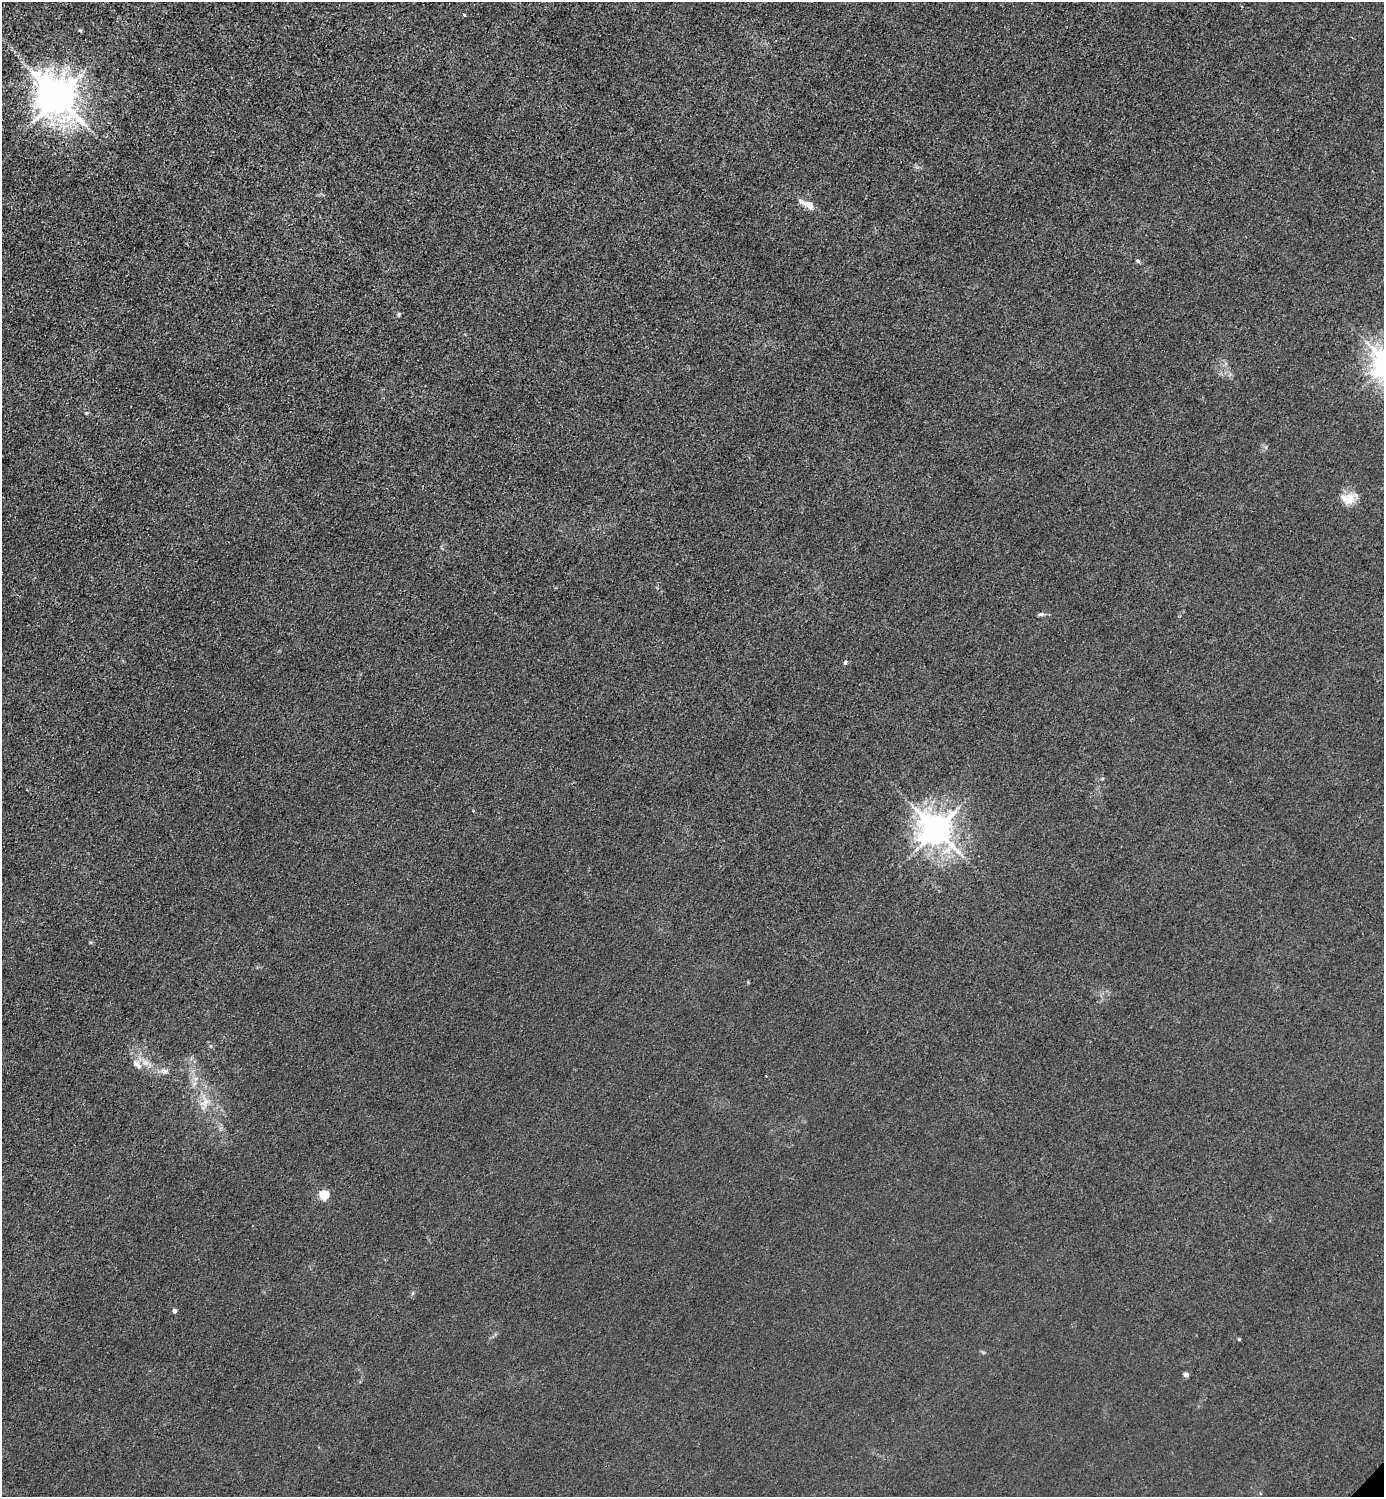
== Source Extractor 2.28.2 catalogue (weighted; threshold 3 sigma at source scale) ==
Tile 11 of 4 x 4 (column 3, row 3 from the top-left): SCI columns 3063-4444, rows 1497-2991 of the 5983 x 5983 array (HDU 1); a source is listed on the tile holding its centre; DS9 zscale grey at full resolution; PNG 1386 x 1499 px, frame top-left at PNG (2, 2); no overlay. Shown black and unused: <1% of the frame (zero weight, under 3 of 4 exposures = <1% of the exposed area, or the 3 px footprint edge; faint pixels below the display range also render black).
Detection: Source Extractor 2.28.2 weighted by HDU 2 'WHT'; one run over the whole footprint, this tile lists its part. Background 0.0215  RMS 0.0062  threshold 0.0278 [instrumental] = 3 sigma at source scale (4.5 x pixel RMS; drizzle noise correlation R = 1.50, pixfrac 1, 0.05/0.05 arcsec/px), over >= 5 px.
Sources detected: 26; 1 inside a brighter object's white glare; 1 cosmic-ray / hot-pixel residue — not listed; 2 inside a brighter listed object's ellipse — not listed separately; the other 22 listed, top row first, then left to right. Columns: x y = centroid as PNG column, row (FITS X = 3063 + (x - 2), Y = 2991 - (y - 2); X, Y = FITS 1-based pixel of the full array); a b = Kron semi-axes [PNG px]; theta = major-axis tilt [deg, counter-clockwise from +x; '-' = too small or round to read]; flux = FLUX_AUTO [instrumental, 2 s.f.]
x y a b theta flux
464 15 3 3 - 1
80 31 6 4 -1 0.73
58 98 12 10 -74 2000
809 205 16 8 -30 6.2
1138 261 6 4 -21 1.2
399 314 6 5 - 0.91
86 413 5 4 - 0.72
1266 447 6 4 90 1
1348 498 20 14 -1 9.5
1041 614 9 5 12 1.3
845 663 6 4 75 1
1102 779 5 3 - 0.65
936 830 10 9 - 1200
137 1064 16 8 -46 4.8
164 1071 11 7 -14 2.9
196 1078 7 4 19 1.5
205 1102 16 9 54 6.8
324 1195 5 5 - 42
413 1293 6 4 88 0.88
174 1311 4 4 - 2.3
1239 1339 3 3 - 0.68
1186 1375 4 4 - 2.9